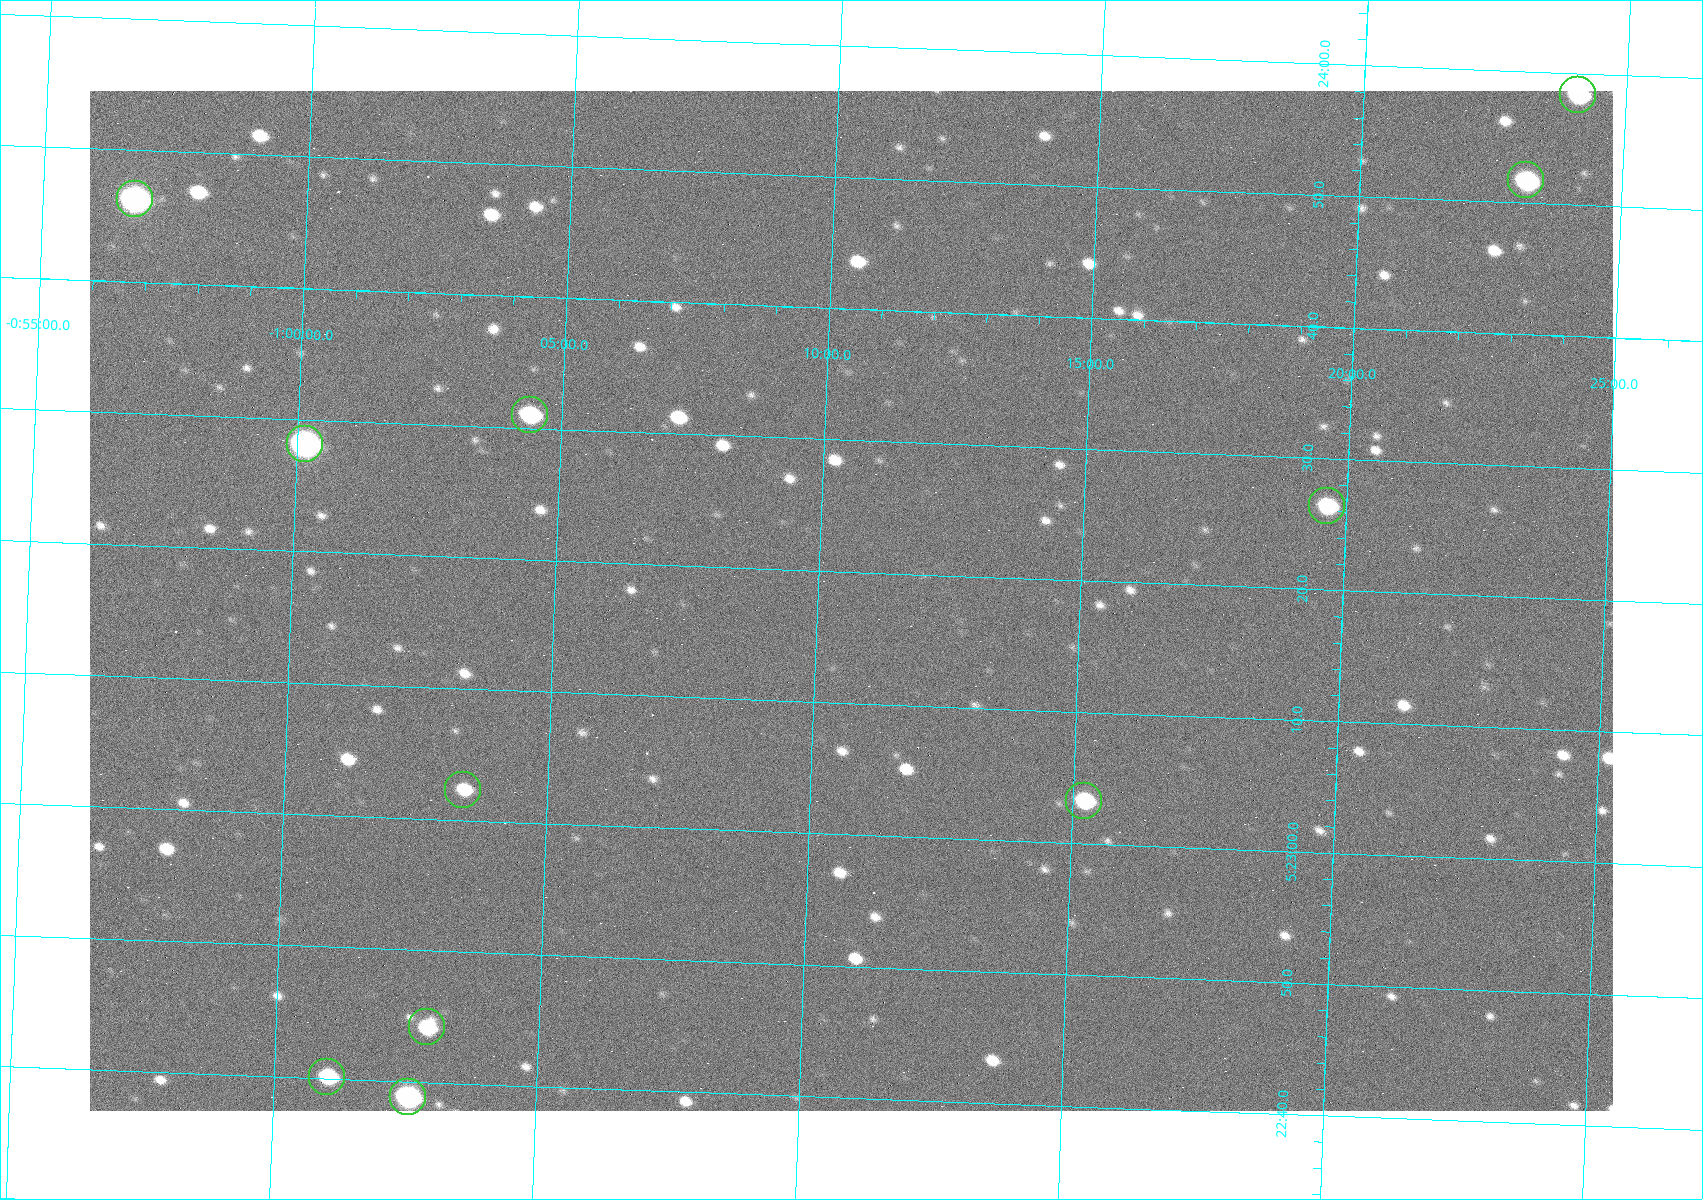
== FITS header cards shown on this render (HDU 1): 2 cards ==
NAXIS1  =                 1523
NAXIS2  =                 1020

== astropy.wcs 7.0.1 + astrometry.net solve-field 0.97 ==
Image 1523 x 1020 px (HDU 1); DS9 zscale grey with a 90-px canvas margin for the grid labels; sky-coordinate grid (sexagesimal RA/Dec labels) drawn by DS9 from the SOLVED WCS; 11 Tycho-2 reference stars matched to detected sources circled (green)
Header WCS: RA---TAN/DEC--TAN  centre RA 05:23:18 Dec -01:11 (80.82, -1.18 deg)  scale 1.14 arcsec/px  FOV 29.0' x 19.4'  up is +88 deg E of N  parity flipped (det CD > 0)
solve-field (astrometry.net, Tycho-2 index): VERIFIED the header's WCS against the Tycho-2 star catalogue (11 matches, 0 conflicts) and refined it, rather than solving blind
Solved WCS: RA---TAN-SIP/DEC--TAN-SIP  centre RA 05:23:18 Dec -01:11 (80.82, -1.18 deg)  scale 1.14 arcsec/px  FOV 29.0' x 19.4'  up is +88 deg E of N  parity flipped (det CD > 0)
The solver's refit moves the header's centre by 0.84 arcsec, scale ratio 1.001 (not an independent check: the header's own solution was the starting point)
Tycho-2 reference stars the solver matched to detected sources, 11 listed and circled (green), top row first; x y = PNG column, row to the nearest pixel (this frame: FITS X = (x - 90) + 1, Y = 1020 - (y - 91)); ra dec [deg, ICRS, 3 dp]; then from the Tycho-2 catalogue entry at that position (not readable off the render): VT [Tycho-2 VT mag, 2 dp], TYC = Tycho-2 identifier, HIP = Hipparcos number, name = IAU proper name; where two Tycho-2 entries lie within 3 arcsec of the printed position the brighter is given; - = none
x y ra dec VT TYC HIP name
1578 95 80.993 -1.402 10.12 4753-1097-1 - -
1526 180 80.966 -1.386 10.33 4753-1182-1 - -
135 199 80.943 -0.946 8.91 4753-387-1 - -
530 415 80.879 -1.073 10.48 4753-1534-1 - -
305 444 80.867 -1.002 7.84 4753-1205-1 25199 -
1327 506 80.860 -1.327 11.24 4753-1591-1 - -
463 790 80.760 -1.057 11.82 4753-1463-1 - -
1084 801 80.764 -1.254 10.69 4753-1358-1 - -
427 1027 80.684 -1.048 11.65 4753-1425-1 - -
327 1077 80.667 -1.017 10.97 4753-1266-1 - -
408 1097 80.662 -1.043 9.00 4753-1401-1 25121 -